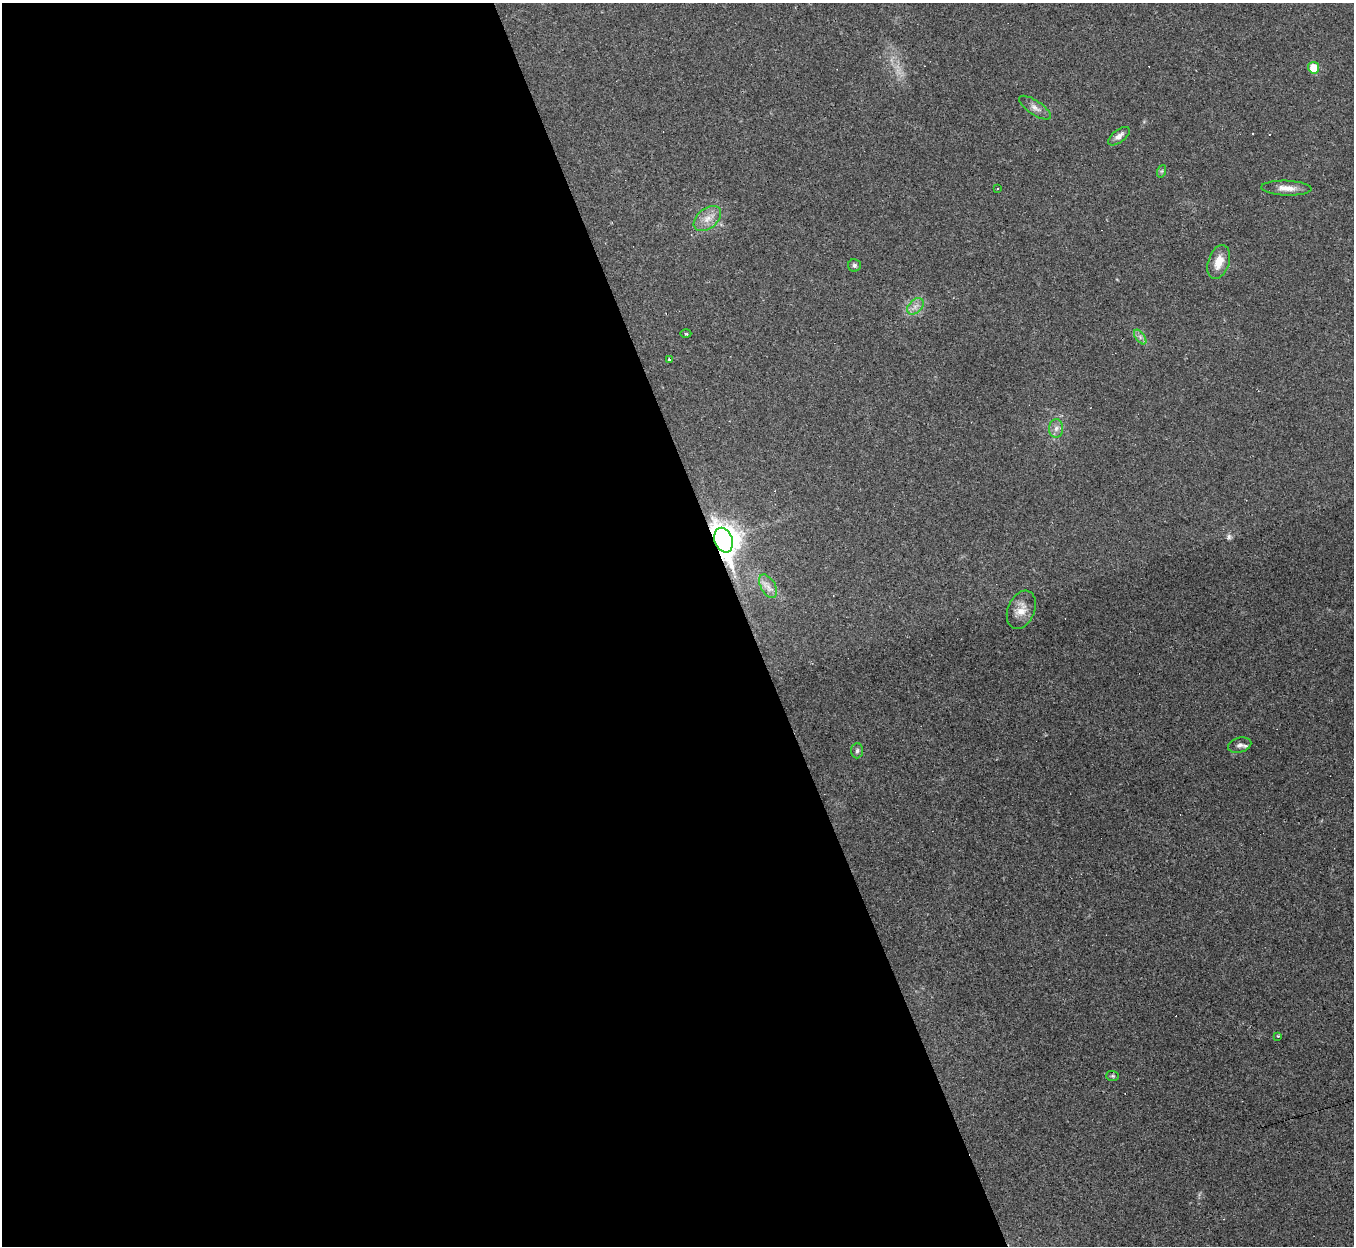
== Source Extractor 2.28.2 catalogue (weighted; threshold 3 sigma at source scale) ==
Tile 9 of 4 x 4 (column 1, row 3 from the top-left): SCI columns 1-1352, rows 1515-2758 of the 5407 x 5390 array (HDU 1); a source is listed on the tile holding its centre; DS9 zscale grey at full resolution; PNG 1356 x 1248 px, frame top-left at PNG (2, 3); each listed source drawn as its Kron ellipse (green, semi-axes under 4 px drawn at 4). Shown black and unused: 55% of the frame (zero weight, under 2 of 3 exposures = <1% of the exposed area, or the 3 px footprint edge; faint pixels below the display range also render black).
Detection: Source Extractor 2.28.2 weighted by HDU 2 'WHT'; one run over the whole footprint, this tile lists its part. Background 0.0571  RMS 0.0059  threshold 0.0264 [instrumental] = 3 sigma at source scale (4.5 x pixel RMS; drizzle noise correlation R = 1.50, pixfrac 1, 0.05/0.05 arcsec/px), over >= 5 px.
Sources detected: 27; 6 cosmic-ray / hot-pixel residue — neither listed nor drawn; the other 21 listed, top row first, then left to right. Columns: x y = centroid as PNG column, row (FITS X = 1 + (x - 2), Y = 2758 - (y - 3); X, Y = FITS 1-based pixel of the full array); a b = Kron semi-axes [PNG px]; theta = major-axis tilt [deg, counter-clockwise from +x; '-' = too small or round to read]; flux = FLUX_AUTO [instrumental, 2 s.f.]
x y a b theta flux
1314 68 6 5 - 12
1035 108 18 7 -34 3.5
1119 136 13 6 37 2.9
1162 171 6 4 71 0.8
1286 188 25 7 -2 6
997 189 3 2 - 0.48
707 219 16 10 39 6.1
1219 262 17 10 71 8.5
854 265 6 6 - 1.4
915 306 9 6 44 3
686 334 5 3 - 0.75
1140 337 8 4 -54 1.7
669 359 3 3 - 0.97
1056 428 9 7 86 2.7
724 540 13 9 -69 890
768 586 13 7 -61 4.4
1021 610 20 13 67 7.2
1240 745 12 7 15 2.6
857 751 7 6 - 1.4
1278 1036 3 3 - 0.73
1113 1076 6 5 - 0.91
Overlapping masked pixels (flux is a lower limit): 1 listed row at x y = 724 540
Unlisted compact peaks at least as high as the median listed source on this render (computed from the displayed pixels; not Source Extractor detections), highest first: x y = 1229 537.